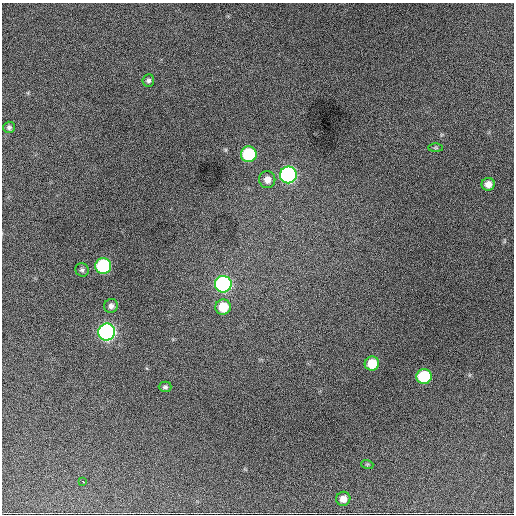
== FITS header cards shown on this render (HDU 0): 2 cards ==
NAXIS1  =                  512 / Axis length
NAXIS2  =                  512 / Axis length

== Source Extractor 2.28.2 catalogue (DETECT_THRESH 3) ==
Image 512 x 512 px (HDU 0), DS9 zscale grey, 1 PNG px = 1 image px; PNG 516 x 516 px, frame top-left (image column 1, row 512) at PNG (2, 3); each listed source drawn as its Kron ellipse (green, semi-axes under 4 px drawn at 4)
Background 1240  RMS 34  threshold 103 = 3 sigma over >= 5 px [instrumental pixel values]
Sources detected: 19; all 19 listed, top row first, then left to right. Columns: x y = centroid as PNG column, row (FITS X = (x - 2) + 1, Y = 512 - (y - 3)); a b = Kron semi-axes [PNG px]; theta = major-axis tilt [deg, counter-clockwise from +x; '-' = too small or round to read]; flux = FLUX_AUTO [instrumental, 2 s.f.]
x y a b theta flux
148 81 6 5 - 5900
9 127 6 6 - 5800
436 148 7 4 0 2900
249 154 8 8 - 190000
288 175 8 8 - 550000
267 180 8 8 - 18000
488 184 6 6 - 17000
103 266 8 8 - 260000
82 270 7 6 - 5400
223 284 8 8 - 590000
111 306 7 6 - 9300
223 307 8 7 - 58000
107 332 8 8 - 930000
372 363 7 7 - 54000
424 377 7 7 - 160000
165 387 6 5 - 4900
367 464 6 4 -17 2600
83 481 3 2 - 2700
343 499 7 7 - 17000